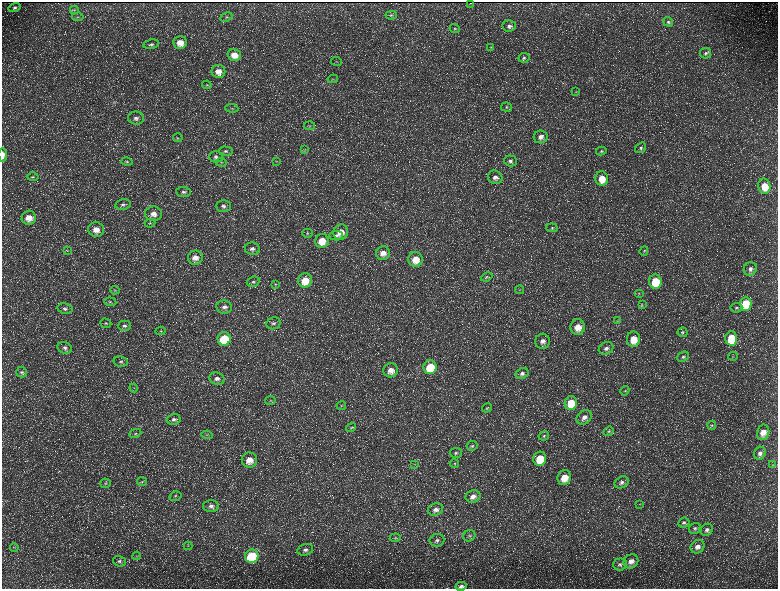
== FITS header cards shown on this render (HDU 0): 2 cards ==
NAXIS1  =                 1552 / length of data axis 1
NAXIS2  =                 1173 / length of data axis 2

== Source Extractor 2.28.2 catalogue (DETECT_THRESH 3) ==
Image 1552 x 1173 px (HDU 0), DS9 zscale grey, zoomed out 1/2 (1 PNG px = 2 x 2 image px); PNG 780 x 591 px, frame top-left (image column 1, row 1173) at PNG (2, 2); each listed source drawn as its Kron ellipse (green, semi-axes under 4 px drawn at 4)
Background 224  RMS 10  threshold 30.7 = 3 sigma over >= 5 px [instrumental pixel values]
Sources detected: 176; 34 cannot appear on this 1/2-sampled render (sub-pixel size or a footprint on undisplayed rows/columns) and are neither listed nor drawn; the other 142 listed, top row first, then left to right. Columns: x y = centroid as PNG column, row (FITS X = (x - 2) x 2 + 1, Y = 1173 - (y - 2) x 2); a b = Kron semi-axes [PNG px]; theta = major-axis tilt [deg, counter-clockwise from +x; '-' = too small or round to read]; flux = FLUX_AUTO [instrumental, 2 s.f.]
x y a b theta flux
470 3 2 1 - 630
15 8 6 4 16 4500
74 10 4 3 - 2200
391 15 5 4 - 3400
78 17 6 3 3 2300
226 17 6 4 27 2900
668 22 5 4 - 3700
509 26 7 6 - 7600
455 29 5 4 - 3200
180 43 7 6 - 24000
151 44 8 4 10 5500
490 47 3 3 - 1400
706 53 5 5 - 5000
234 55 7 6 - 23000
524 58 5 4 - 4100
336 61 5 2 - 2000
218 71 7 6 - 16000
333 79 5 3 - 1900
207 85 5 4 - 2800
576 92 4 2 - 960
507 107 5 4 - 3500
232 108 6 4 -4 3200
136 118 8 6 -3 8400
309 126 5 3 - 2300
541 137 7 6 - 11000
178 138 5 4 - 3300
641 148 6 4 35 4300
305 149 3 2 - 1300
226 151 7 4 -1 4100
601 151 5 4 - 3200
3 155 7 3 -89 12000
216 157 7 5 -1 6400
127 161 5 3 - 2800
276 161 4 2 - 1500
510 161 6 5 - 6500
221 162 5 3 - 2500
33 177 6 3 1 2900
495 177 7 6 - 11000
602 179 7 6 - 33000
764 186 7 6 - 37000
183 192 7 5 -6 5700
123 204 8 5 11 6100
223 206 7 5 0 7400
154 214 8 7 - 15000
29 218 7 7 - 22000
150 223 5 3 - 2500
552 228 6 4 -7 3000
96 230 8 7 - 21000
341 232 8 7 - 22000
307 233 5 4 - 2900
336 236 7 4 5 5200
322 241 7 7 - 32000
252 249 8 6 -8 7700
67 251 3 2 - 1400
644 251 5 3 - 1900
383 253 7 7 - 17000
195 258 7 7 - 16000
415 259 7 7 - 30000
750 269 7 6 - 9500
487 277 6 4 23 3200
305 280 7 7 - 42000
253 282 6 5 - 4600
655 282 7 6 - 67000
275 284 4 3 - 2100
115 290 5 4 - 2700
519 290 4 2 - 1700
639 293 5 3 - 1900
110 302 6 4 -4 3400
746 304 7 5 89 89000
642 305 4 3 - 1700
224 307 8 6 -8 9000
736 308 6 5 - 4100
65 309 7 5 -10 6200
617 321 3 3 - 1800
106 323 6 4 -19 3500
273 323 7 6 - 5900
124 326 7 5 -1 5900
578 327 8 7 - 25000
160 331 5 3 - 2100
683 332 5 4 - 3600
731 338 7 6 - 74000
224 339 7 6 - 91000
633 339 8 6 89 33000
543 341 7 7 - 13000
65 348 7 5 -20 7300
606 348 7 6 - 9200
733 356 5 3 - 1800
683 357 6 5 - 5400
121 362 7 5 -12 5100
430 367 7 6 - 63000
391 370 7 7 - 17000
22 372 5 5 - 4400
522 373 7 5 26 7200
217 379 8 6 -19 9500
134 388 4 3 - 2300
625 391 5 3 - 2600
270 401 5 3 - 2400
571 403 7 6 - 52000
341 406 5 4 - 2700
487 408 5 3 - 2200
584 417 8 6 42 12000
174 419 7 5 11 6300
712 425 4 3 - 2400
351 427 5 4 - 2800
608 431 5 4 - 3800
763 432 8 6 77 22000
135 433 6 4 23 3500
207 435 5 2 - 1800
544 436 5 4 - 3600
472 446 6 5 - 4100
456 453 6 5 - 4400
760 453 7 5 58 8600
540 459 7 6 - 52000
249 460 8 7 - 25000
454 463 5 4 - 2500
415 464 4 3 - 2000
773 465 3 3 - 1500
564 478 7 6 - 33000
142 481 5 3 - 2500
622 482 7 5 28 7600
105 483 5 4 - 3600
175 496 6 5 - 4500
473 496 7 6 - 13000
640 504 4 3 - 1400
211 506 8 6 -1 8800
435 510 8 6 21 11000
684 523 6 5 - 4600
695 528 6 5 - 5100
707 530 6 5 - 7500
469 536 6 5 - 5000
395 538 5 4 - 2900
437 540 7 6 - 7500
188 546 4 2 - 1500
14 547 4 1 - 1100
698 547 7 6 - 12000
305 550 8 5 14 8400
137 556 4 2 - 1500
252 556 7 6 - 160000
119 561 6 5 - 5000
631 561 8 6 39 14000
620 564 7 6 - 5300
461 586 5 3 - 5400
At the frame edge (FLAGS 8, measured only in part): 2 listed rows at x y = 3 155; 461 586
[34 sub-pixel or undisplayed-footprint detections neither listed nor drawn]